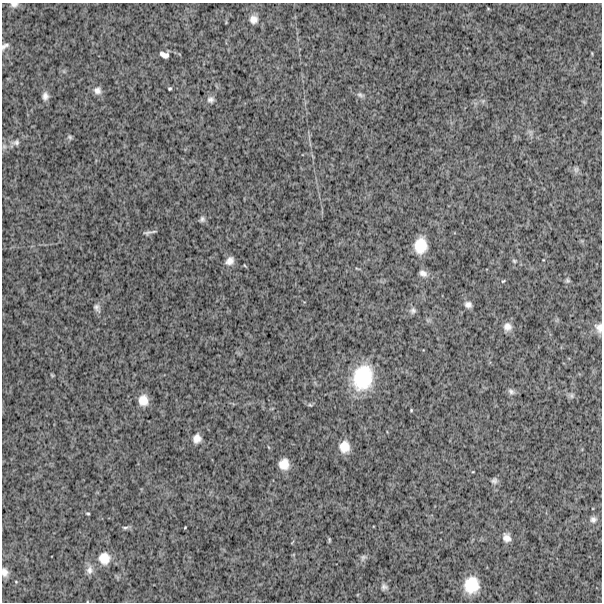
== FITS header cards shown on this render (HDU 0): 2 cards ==
NAXIS1  =                  600
NAXIS2  =                  600

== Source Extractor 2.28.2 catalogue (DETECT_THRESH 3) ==
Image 600 x 600 px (HDU 0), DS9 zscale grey, 1 PNG px = 1 image px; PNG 604 x 604 px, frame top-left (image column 1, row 600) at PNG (2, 3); no overlay
Background 1220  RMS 270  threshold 800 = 3 sigma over >= 5 px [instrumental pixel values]
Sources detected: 50; all 50 listed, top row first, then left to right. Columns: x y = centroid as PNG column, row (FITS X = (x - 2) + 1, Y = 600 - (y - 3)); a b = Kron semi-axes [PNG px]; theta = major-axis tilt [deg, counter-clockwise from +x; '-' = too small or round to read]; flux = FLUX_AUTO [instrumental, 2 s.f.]
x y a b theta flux
14 5 10 7 4 7.1e+04
254 19 10 9 - 1.2e+05
5 46 11 6 35 6.8e+04
164 55 8 5 -17 9.3e+04
170 88 4 3 - 2.3e+04
97 90 10 10 - 9.8e+04
360 95 10 6 -21 5.4e+04
45 96 10 7 88 8.7e+04
211 99 9 9 - 7.4e+04
70 137 7 5 -36 3.3e+04
16 142 12 9 10 9.3e+04
4 146 7 6 - 4.2e+04
576 169 9 6 90 4.9e+04
202 219 7 6 - 4.7e+04
148 233 11 4 11 4.8e+04
420 245 14 11 84 4.0e+05
230 261 10 8 40 1.1e+05
514 261 6 4 -22 2.7e+04
244 265 4 2 - 1.3e+04
357 269 8 2 -21 1.7e+04
423 273 11 8 -31 9.4e+04
567 280 6 6 - 3.1e+04
503 281 5 3 - 1.8e+04
468 305 8 7 - 7.6e+04
97 308 11 7 -60 6.9e+04
413 311 9 8 - 6.2e+04
507 327 10 10 - 1.2e+05
599 328 12 9 -77 1.1e+05
52 375 6 3 -45 1.9e+04
363 377 28 21 75 1.1e+06
511 392 10 7 -35 6.1e+04
572 396 7 7 - 4.4e+04
143 400 12 10 -81 2.2e+05
411 410 3 3 - 1.6e+04
197 438 10 9 - 1.3e+05
344 447 11 10 - 2.3e+05
284 464 12 11 - 2.1e+05
494 481 8 8 - 5.8e+04
88 513 6 3 -1 1.8e+04
593 519 9 8 - 6.9e+04
185 527 3 2 - 1.3e+04
125 528 9 5 1 3.9e+04
507 538 10 8 -69 1.2e+05
329 540 7 3 -90 2.1e+04
363 557 10 7 35 5.9e+04
104 558 13 12 - 2.5e+05
90 570 12 9 87 9.5e+04
4 572 9 7 -75 1.0e+05
471 585 15 13 83 5.1e+05
384 587 9 8 - 6.1e+04
At the frame edge (FLAGS 8, measured only in part): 4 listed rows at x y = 14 5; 5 46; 599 328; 4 572